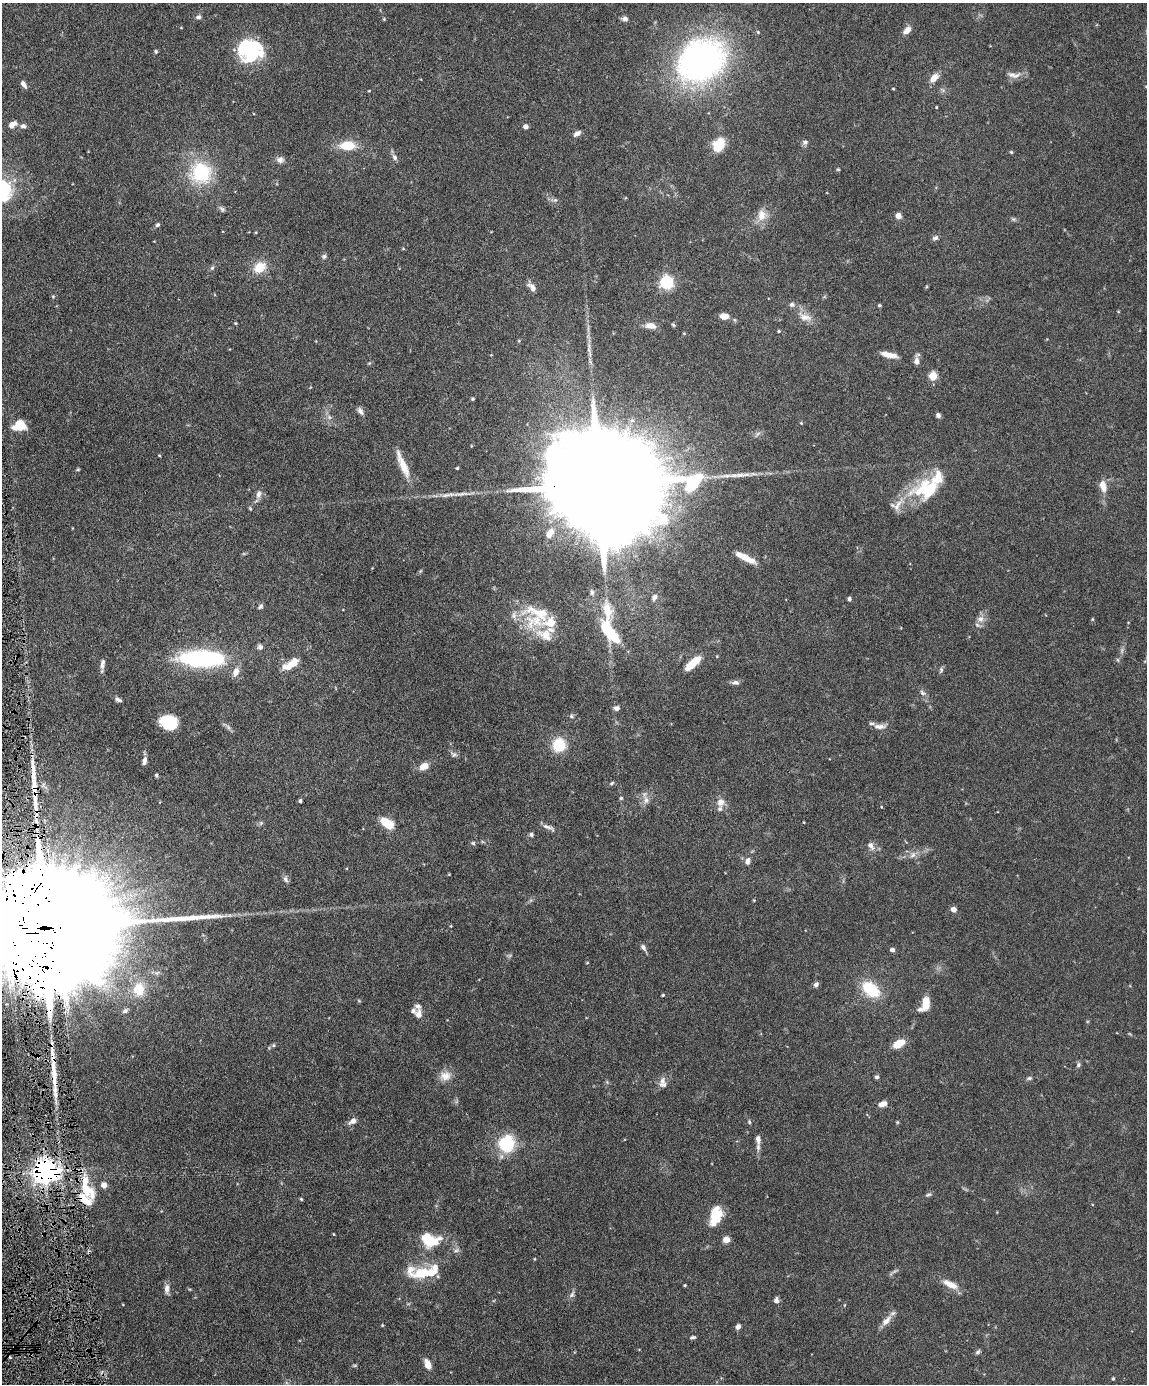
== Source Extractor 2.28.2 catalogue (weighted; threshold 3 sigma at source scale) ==
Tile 7 of 4 x 3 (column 3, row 2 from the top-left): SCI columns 2294-3438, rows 1621-3002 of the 4586 x 4516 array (HDU 1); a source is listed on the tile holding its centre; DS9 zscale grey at full resolution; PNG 1149 x 1386 px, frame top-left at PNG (2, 3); no overlay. Shown black and unused: <1% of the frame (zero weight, under 4 of 8 exposures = <1% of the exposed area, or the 3 px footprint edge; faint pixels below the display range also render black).
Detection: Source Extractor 2.28.2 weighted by HDU 2 'WHT'; one run over the whole footprint, this tile lists its part. Background 0.0981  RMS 0.0031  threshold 0.0127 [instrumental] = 3 sigma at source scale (4.09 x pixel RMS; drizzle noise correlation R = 1.36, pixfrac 0.8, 0.05/0.05 arcsec/px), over >= 5 px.
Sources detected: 192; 2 too faint to see at this stretch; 3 inside a brighter object's white glare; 2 long thin detections or spike segments (spike, bleed or trail) — not listed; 20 inside a brighter listed object's ellipse — not listed separately; the other 165 listed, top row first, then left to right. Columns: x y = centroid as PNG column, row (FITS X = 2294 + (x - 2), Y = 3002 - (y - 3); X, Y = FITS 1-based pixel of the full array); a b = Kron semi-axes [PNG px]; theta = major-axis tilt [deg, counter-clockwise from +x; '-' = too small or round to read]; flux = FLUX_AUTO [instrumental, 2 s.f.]
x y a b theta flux
198 17 7 6 - 0.89
384 19 4 4 - 0.28
625 19 7 6 - 1.2
181 28 4 3 - 0.18
907 30 12 7 45 1.9
251 50 24 22 2 25
156 51 5 4 - 0.4
701 60 48 38 37 100
1012 75 13 8 -8 1.8
934 78 13 8 48 2.4
23 84 9 5 -55 1.2
893 89 4 2 - 0.24
369 91 4 3 - 0.21
936 107 3 3 - 0.23
13 124 11 6 31 2
23 126 7 6 - 0.96
525 127 5 4 - 1.3
577 133 10 6 31 1.2
805 142 7 6 - 0.9
347 145 15 9 2 7.4
718 145 14 11 64 6.8
1011 152 5 4 - 0.32
395 157 9 7 -66 1
280 160 11 8 -1 1.2
838 169 4 4 - 0.31
201 172 21 20 - 20
6 187 37 14 -49 11
555 200 6 5 - 0.56
222 209 8 6 -36 0.68
762 215 16 13 89 3.3
898 216 7 6 - 1.4
1013 219 7 5 -21 0.53
158 225 6 5 - 0.62
256 232 4 3 - 0.24
935 238 9 6 26 0.74
324 256 7 6 - 0.65
260 267 13 10 32 5.9
212 268 6 5 - 0.53
666 282 6 6 - 58
532 287 12 6 -52 1.6
53 297 5 4 - 0.38
792 304 8 6 -1 0.84
879 305 4 4 - 0.43
1118 312 4 3 - 0.23
724 316 10 6 -8 2.2
805 317 21 10 -19 3.1
735 320 6 4 -70 0.35
235 323 4 3 - 0.3
673 325 6 4 -66 0.39
650 326 13 7 -8 2.5
779 331 4 3 - 0.34
589 350 9 4 -71 0.83
889 355 21 6 -12 2.7
916 361 10 6 -88 1.5
933 376 5 5 - 13
473 399 3 3 - 0.41
360 411 10 6 -57 1.1
938 415 5 5 - 0.79
329 417 8 5 -45 0.86
801 423 4 4 - 0.28
19 426 8 6 15 15
159 455 3 3 - 0.26
403 465 38 8 -67 5.5
78 469 5 4 - 0.34
599 485 67 23 1 19000
1103 486 17 9 -74 2.7
930 489 46 22 17 16
259 494 12 7 72 1.5
250 508 6 4 -67 0.33
550 533 13 8 62 2.7
744 557 27 7 -25 4
592 592 9 6 -83 0.85
654 597 8 6 53 1.3
849 599 5 4 - 0.6
260 606 8 5 48 0.68
538 613 52 21 -10 13
980 619 10 8 -16 1.7
1092 619 5 3 - 0.26
606 629 22 14 -67 8.9
545 635 27 15 -25 6.1
260 647 7 6 - 0.88
201 659 49 16 -2 40
1118 660 6 4 -88 0.39
695 661 14 8 37 4.3
102 664 14 6 86 1.3
291 664 20 8 32 4.9
941 670 8 5 80 0.64
236 672 12 7 69 2.2
735 682 11 6 -1 0.98
922 693 9 5 -46 0.94
118 699 8 5 -28 0.81
617 708 7 6 - 0.97
571 716 6 5 - 0.51
169 722 13 10 -12 17
880 726 17 6 1 1.7
228 727 8 5 -46 0.79
559 745 13 12 - 8.9
454 754 10 7 -27 0.84
144 761 10 5 74 1.2
424 766 12 8 26 2.5
156 775 4 3 - 0.45
612 783 7 4 28 0.45
621 798 4 4 - 0.41
646 800 14 9 -87 1.9
300 801 4 3 - 0.52
721 802 11 10 - 2.2
261 823 6 5 - 0.52
386 823 12 7 -36 8.6
548 827 19 5 -25 1.3
531 835 5 5 - 0.66
473 843 6 5 - 0.51
871 845 11 7 -56 1.5
912 855 11 8 57 1.5
747 861 8 6 74 1.5
449 874 3 3 - 0.23
285 879 10 6 -64 0.92
953 910 4 4 - 2.6
38 928 56 29 1 23000
643 947 9 6 -58 0.96
892 950 6 5 - 0.76
587 963 4 3 - 0.22
816 984 7 5 57 0.94
139 989 17 14 -88 7
871 989 17 11 -38 13
663 995 4 3 - 0.31
359 1001 6 3 -19 0.31
926 1003 14 8 86 4.2
125 1011 7 5 24 0.77
418 1015 11 7 86 1.9
899 1043 12 7 29 5.5
273 1045 6 5 - 0.47
1078 1065 7 5 63 0.62
445 1076 16 13 18 3
877 1077 5 5 - 0.61
1029 1078 8 5 1 0.58
662 1081 12 9 68 1.9
882 1104 9 5 13 2.2
353 1121 10 6 31 1.5
749 1122 6 4 -70 0.42
897 1122 6 4 89 0.29
758 1139 13 7 -84 1.6
506 1144 11 10 - 25
46 1172 8 7 - 330
104 1185 5 5 - 2.3
86 1190 29 15 -40 8
928 1195 9 5 26 0.6
301 1199 4 4 - 0.34
715 1215 23 12 74 7.6
333 1234 4 3 - 0.21
427 1238 14 10 -84 6.9
726 1239 8 7 - 1.7
456 1250 8 5 9 0.83
534 1259 4 3 - 0.22
423 1273 26 12 14 8.9
950 1284 22 8 -25 3.5
685 1285 3 3 - 0.29
167 1289 15 6 -87 1.5
572 1294 11 6 53 0.91
776 1300 7 6 - 0.97
886 1321 18 8 45 2.3
738 1327 7 5 55 1
692 1337 7 4 7 0.59
978 1352 8 5 45 0.59
428 1365 9 5 -68 3.6
1113 1379 4 3 - 0.38
Overlapping masked pixels (flux is a lower limit): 3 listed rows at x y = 599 485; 38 928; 46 1172
Isophote crosses this tile's border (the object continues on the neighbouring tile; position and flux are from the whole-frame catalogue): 2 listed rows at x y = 6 187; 38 928